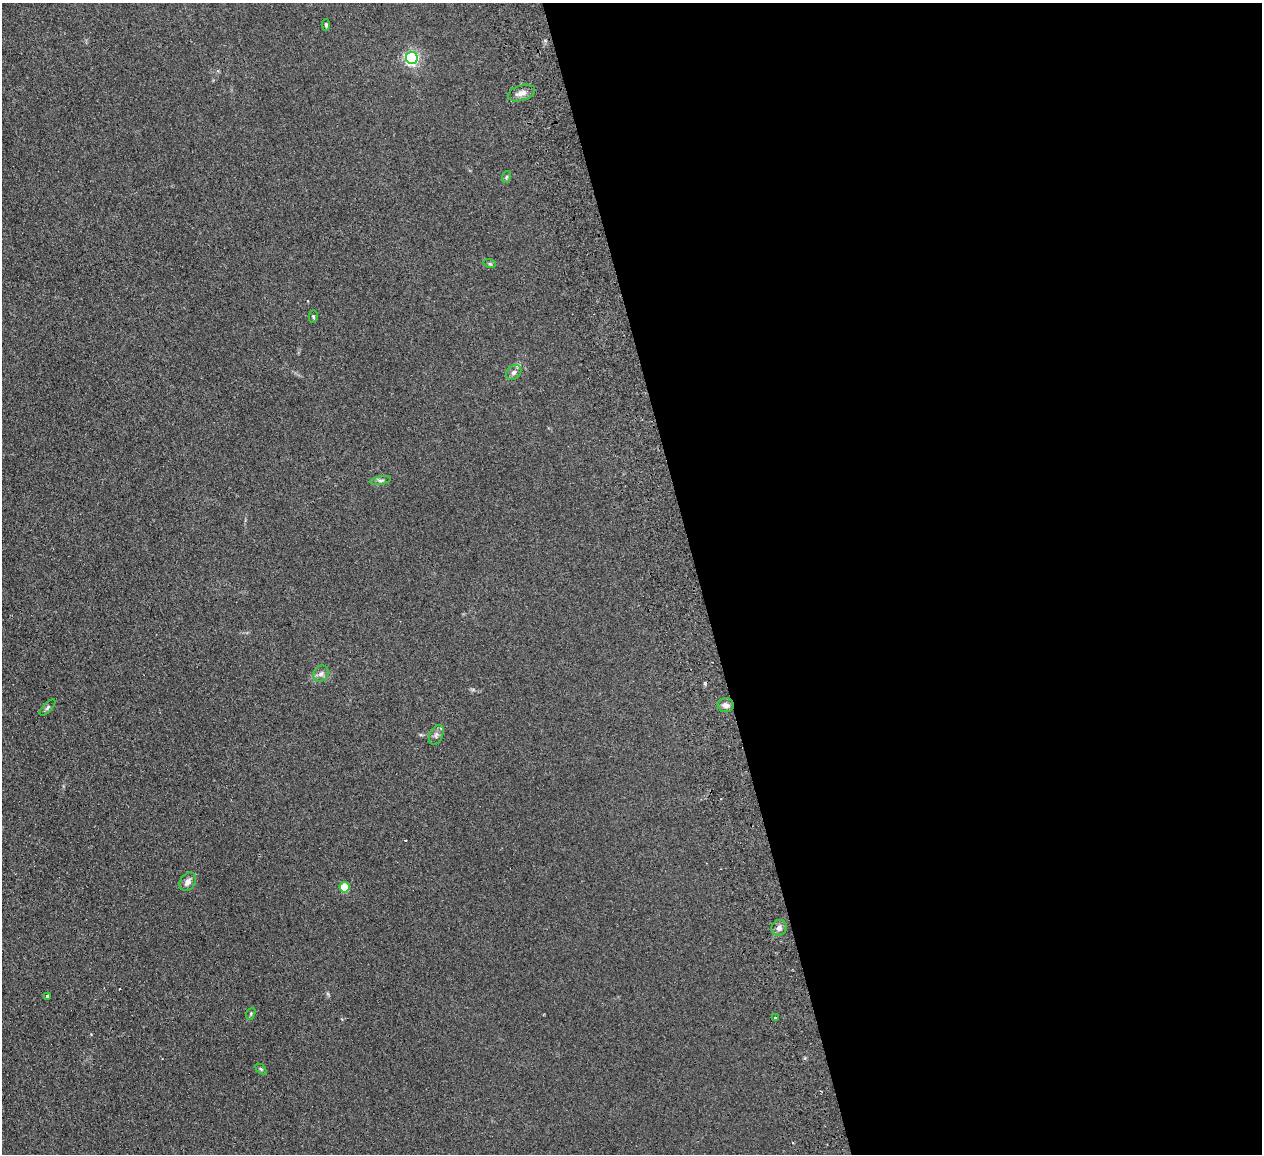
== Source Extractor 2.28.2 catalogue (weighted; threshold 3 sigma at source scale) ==
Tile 8 of 4 x 4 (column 4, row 2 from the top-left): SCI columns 3835-5094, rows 2467-3618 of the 5150 x 5049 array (HDU 1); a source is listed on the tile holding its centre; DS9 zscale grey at full resolution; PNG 1264 x 1156 px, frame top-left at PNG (2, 3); each listed source drawn as its Kron ellipse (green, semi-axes under 4 px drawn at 4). Shown black and unused: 45% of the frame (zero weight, under 2 of 3 exposures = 3% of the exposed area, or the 3 px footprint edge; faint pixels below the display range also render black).
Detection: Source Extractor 2.28.2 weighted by HDU 2 'WHT'; one run over the whole footprint, this tile lists its part. Background 0.13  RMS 0.012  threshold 0.0544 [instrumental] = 3 sigma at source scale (4.5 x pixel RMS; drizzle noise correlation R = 1.50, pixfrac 1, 0.05/0.05 arcsec/px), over >= 5 px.
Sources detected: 20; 1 cosmic-ray / hot-pixel residue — neither listed nor drawn; the other 19 listed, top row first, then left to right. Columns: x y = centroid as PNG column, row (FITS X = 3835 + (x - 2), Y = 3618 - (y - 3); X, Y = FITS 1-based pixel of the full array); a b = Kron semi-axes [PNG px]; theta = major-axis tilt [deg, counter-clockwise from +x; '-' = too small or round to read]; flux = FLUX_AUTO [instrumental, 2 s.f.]
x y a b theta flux
326 25 6 4 -85 1.8
412 58 6 6 - 240
521 93 14 7 17 7.1
506 177 6 3 71 1.5
490 264 6 4 -18 1.5
313 316 6 4 -87 1.5
514 372 8 6 45 3.8
381 480 10 4 9 2.4
321 674 9 7 55 3.9
726 705 8 7 - 5.3
48 707 10 4 46 2.2
436 735 10 6 65 4.3
188 882 10 7 55 5.9
345 887 5 5 - 41
779 928 8 7 - 4.9
47 996 4 3 - 8.3
251 1014 6 4 70 1.4
775 1017 3 3 - 2.5
261 1069 6 4 -44 1.4